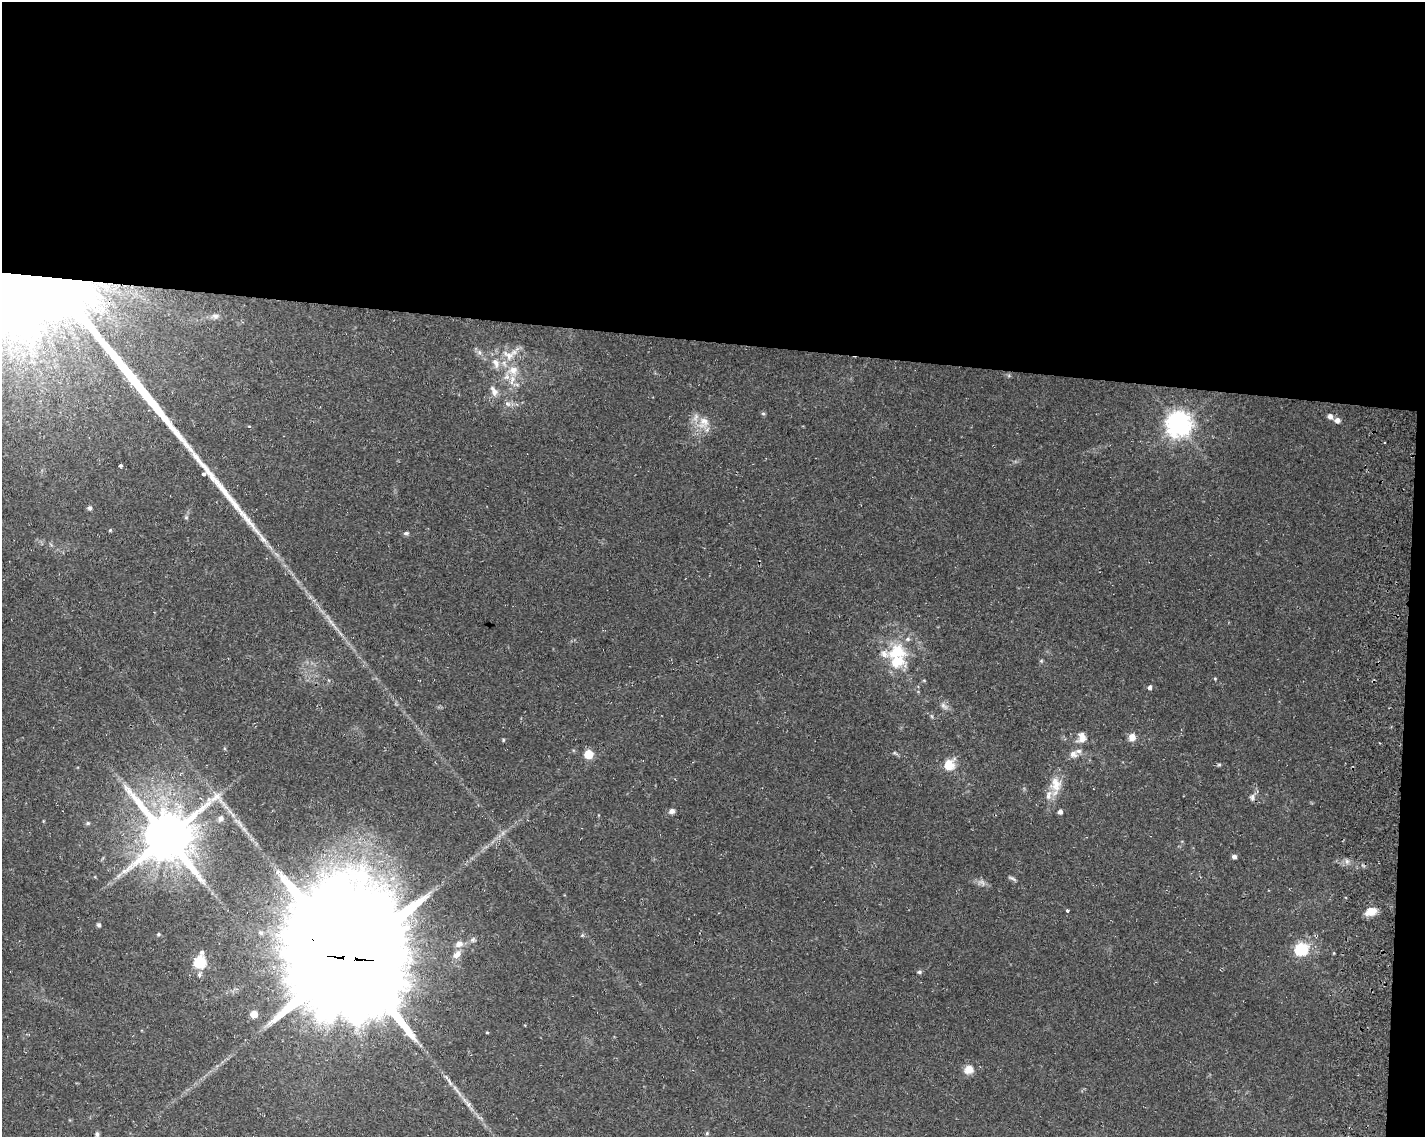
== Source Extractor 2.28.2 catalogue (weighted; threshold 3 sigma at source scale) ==
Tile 3 of 3 x 4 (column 3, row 1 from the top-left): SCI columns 3188-4610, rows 3407-4541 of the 4897 x 4553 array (HDU 1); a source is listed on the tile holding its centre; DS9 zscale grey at full resolution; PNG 1427 x 1139 px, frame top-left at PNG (2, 2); no overlay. Shown black and unused: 31% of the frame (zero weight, under 3 of 4 exposures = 4% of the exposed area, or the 3 px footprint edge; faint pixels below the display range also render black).
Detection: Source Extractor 2.28.2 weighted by HDU 2 'WHT'; one run over the whole footprint, this tile lists its part. Background 0.0362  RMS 0.0051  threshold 0.0228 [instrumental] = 3 sigma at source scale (4.5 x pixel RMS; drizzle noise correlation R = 1.50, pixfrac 1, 0.0396/0.0396 arcsec/px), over >= 5 px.
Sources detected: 68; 1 too faint to see at this stretch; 1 inside a brighter object's white glare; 1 long thin detection or spike segment (spike, bleed or trail) — not listed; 7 inside a brighter listed object's ellipse — not listed separately; the other 58 listed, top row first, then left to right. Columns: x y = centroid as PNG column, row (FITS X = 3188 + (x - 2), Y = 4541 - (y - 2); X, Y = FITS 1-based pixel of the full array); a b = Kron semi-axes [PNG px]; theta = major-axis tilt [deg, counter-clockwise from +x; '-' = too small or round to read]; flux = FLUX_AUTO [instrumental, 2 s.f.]
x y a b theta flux
24 280 64 50 7 1300
215 316 10 6 0 1.8
479 352 8 5 -72 1.4
508 355 20 11 -30 7.1
496 363 15 9 -70 4.2
513 370 14 12 6 5.9
494 391 15 8 -64 2.9
507 404 9 7 -31 1.8
763 413 6 4 -1 0.67
1330 416 6 6 - 2
1337 420 6 5 - 2.6
704 421 16 12 -36 6.6
1178 424 8 8 - 460
120 466 4 3 - 3
90 508 7 6 - 1
186 517 6 4 -19 0.59
110 530 5 4 - 0.51
406 533 7 5 9 0.94
897 652 28 22 12 20
1041 661 6 3 19 0.52
1215 679 4 4 - 0.45
1150 687 5 4 - 1.4
944 706 14 5 -42 2
1082 737 15 11 82 4.2
1132 737 10 8 71 3.4
503 740 4 4 - 0.5
894 753 7 4 -24 0.81
588 754 5 5 - 15
1073 754 11 10 - 2.9
949 765 11 10 - 9.1
1219 765 5 4 - 0.63
1056 784 20 15 89 8
216 797 18 9 38 4.7
1252 797 10 6 85 1.6
672 811 6 6 - 2
1060 812 4 4 - 1.9
220 819 6 6 - 1.8
88 823 6 5 - 0.83
166 837 14 13 - 3000
1234 856 6 5 - 1.5
1012 879 13 3 -27 1
1067 911 3 3 - 1.4
1371 912 13 8 21 5.6
99 925 5 4 - 1
158 934 5 4 - 0.59
459 944 8 7 - 2.8
1301 949 7 6 - 58
457 954 12 8 47 3
349 957 42 36 -74 16000
200 962 7 6 - 50
919 972 5 5 - 0.95
199 975 7 5 89 1
254 1014 5 5 - 8.2
487 1032 5 3 - 0.42
968 1070 13 11 23 4.6
449 1082 14 4 -53 2.1
707 1133 5 4 - 0.57
97 1134 6 5 - 1.1
Overlapping masked pixels (flux is a lower limit): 2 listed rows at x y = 24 280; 349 957
Isophote crosses this tile's border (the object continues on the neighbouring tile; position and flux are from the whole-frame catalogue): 1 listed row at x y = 24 280